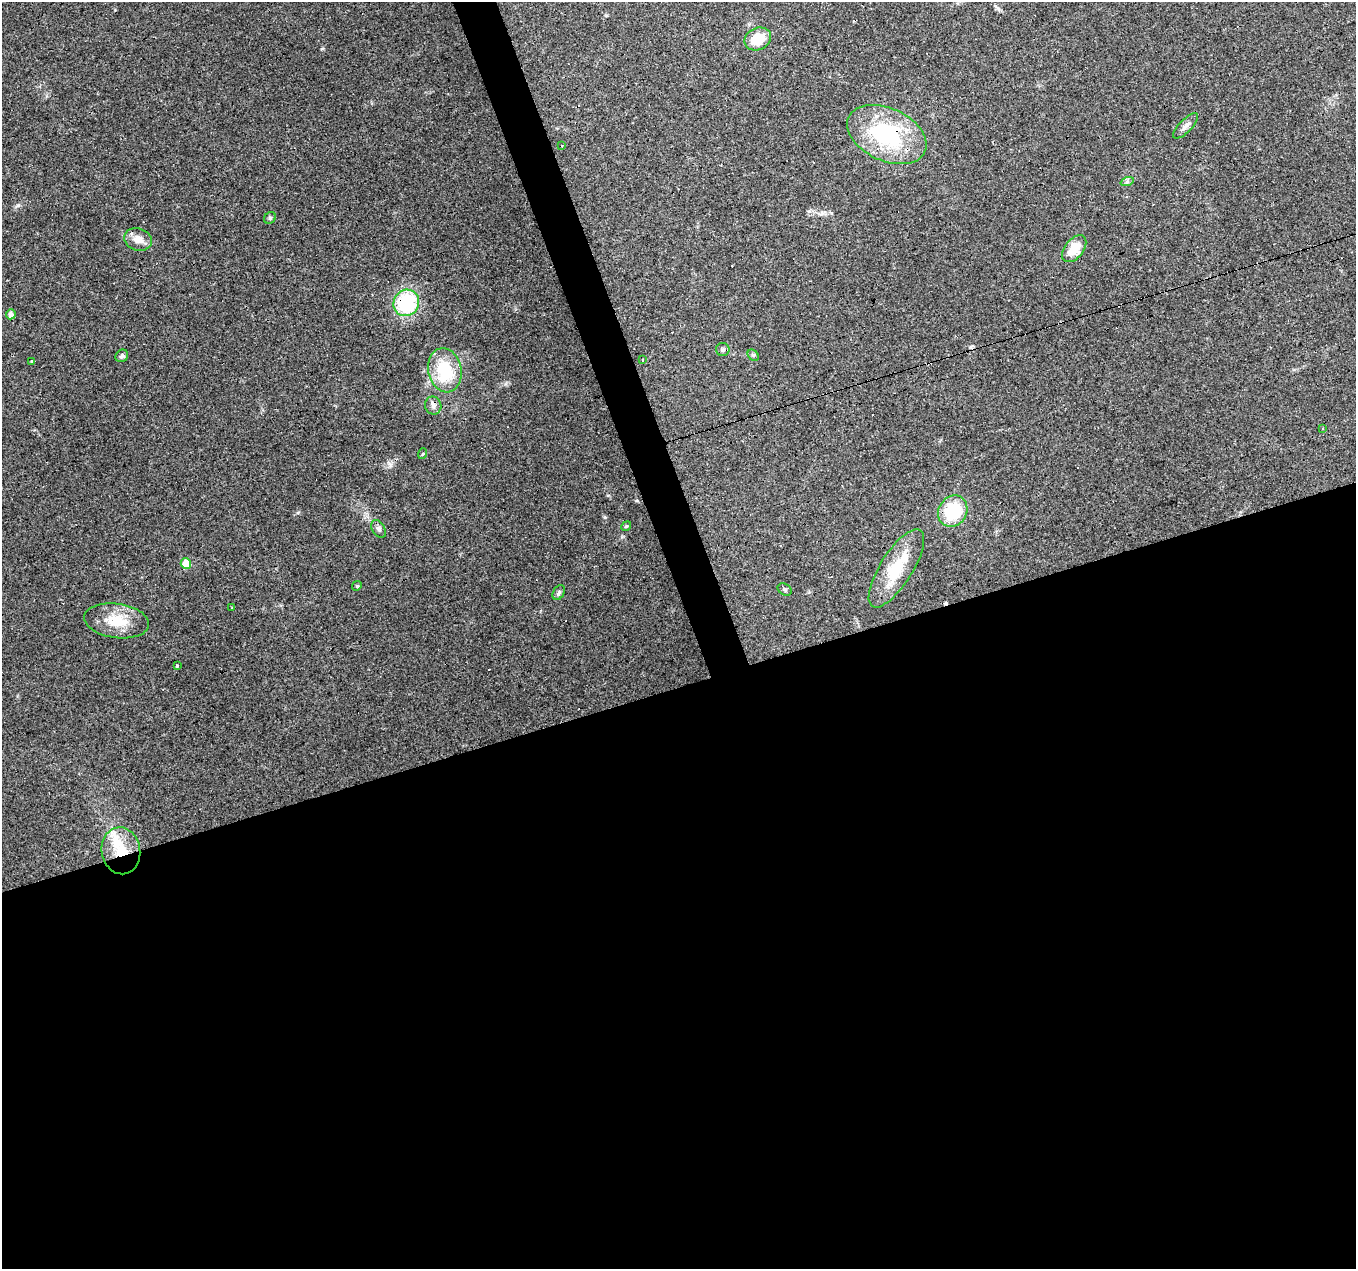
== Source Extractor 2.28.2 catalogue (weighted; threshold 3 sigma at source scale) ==
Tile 15 of 4 x 4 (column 3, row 4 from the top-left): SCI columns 2711-4064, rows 119-1385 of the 5419 x 5248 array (HDU 1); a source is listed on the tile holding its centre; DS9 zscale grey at full resolution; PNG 1358 x 1271 px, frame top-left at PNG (2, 2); each listed source drawn as its Kron ellipse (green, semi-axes under 4 px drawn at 4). Shown black and unused: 48% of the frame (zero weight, under 3 of 4 exposures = <1% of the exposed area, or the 3 px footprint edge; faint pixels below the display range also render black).
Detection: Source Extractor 2.28.2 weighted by HDU 2 'WHT'; one run over the whole footprint, this tile lists its part. Background 0.101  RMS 0.0064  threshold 0.0288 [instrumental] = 3 sigma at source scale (4.5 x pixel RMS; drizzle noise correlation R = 1.50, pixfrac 1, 0.0396/0.0396 arcsec/px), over >= 5 px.
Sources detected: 38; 6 cosmic-ray / hot-pixel residue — neither listed nor drawn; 1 inside a brighter listed object's ellipse — not listed separately; the other 31 listed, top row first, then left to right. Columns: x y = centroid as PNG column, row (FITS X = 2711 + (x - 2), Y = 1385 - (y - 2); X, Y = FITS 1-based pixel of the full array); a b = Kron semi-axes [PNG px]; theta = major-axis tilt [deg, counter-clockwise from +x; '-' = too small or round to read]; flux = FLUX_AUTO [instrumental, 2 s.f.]
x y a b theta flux
758 39 14 11 24 15
1186 126 16 6 45 3.2
887 134 42 26 -25 64
562 146 3 2 - 2.3
1127 182 7 4 18 1.2
270 218 6 5 - 1.1
138 239 14 11 -18 6.7
1074 249 15 9 51 12
406 303 13 12 - 47
11 314 5 5 - 3
723 350 6 6 - 1.6
753 355 6 5 - 1.1
122 356 7 6 - 1.7
642 360 3 2 - 1.2
32 362 3 3 - 7.1
445 370 22 16 -78 30
433 406 9 8 - 2.9
1323 429 3 3 - 0.66
422 454 5 3 - 0.66
953 511 16 14 57 32
626 526 5 4 - 0.85
379 529 9 6 -57 1.9
186 563 5 5 - 14
896 568 45 16 58 26
357 586 5 4 - 0.79
785 589 7 5 -35 1.1
559 593 8 5 60 1.4
232 608 3 2 - 0.78
117 621 33 17 -8 19
177 666 3 3 - 0.78
121 851 23 19 -80 20
Overlapping masked pixels (flux is a lower limit): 4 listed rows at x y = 887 134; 406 303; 186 563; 121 851
Unlisted compact peaks at least as high as the median listed source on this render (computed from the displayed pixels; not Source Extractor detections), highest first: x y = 18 205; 605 517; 390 465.